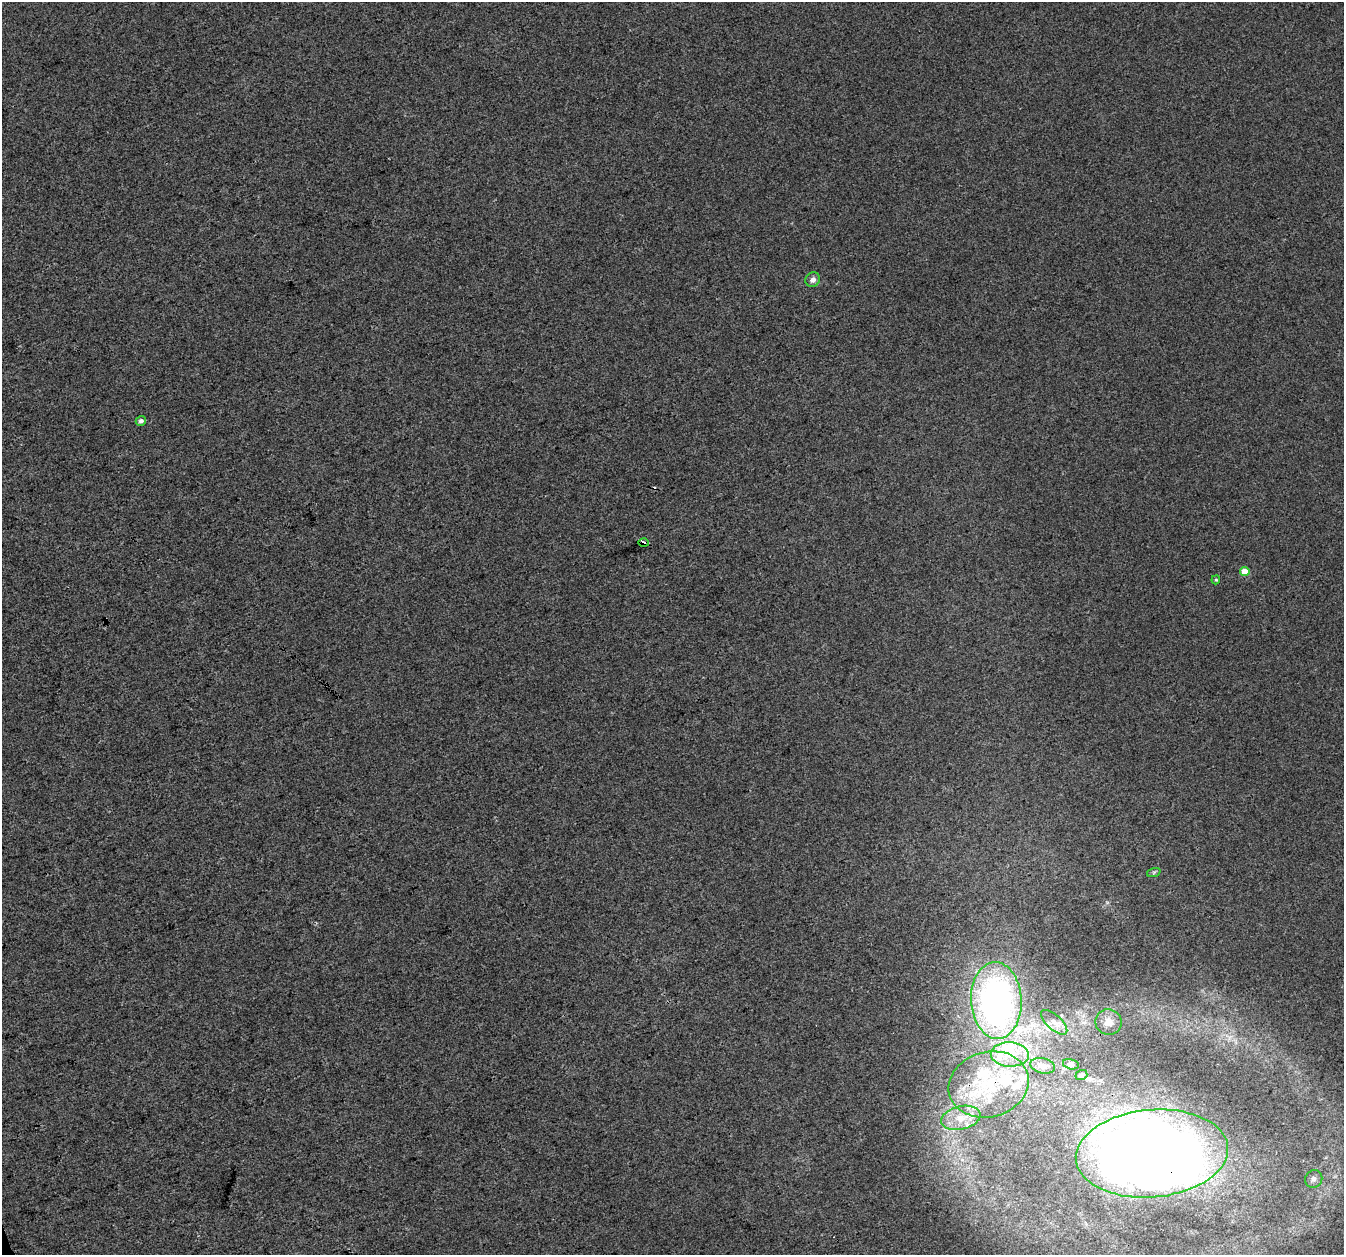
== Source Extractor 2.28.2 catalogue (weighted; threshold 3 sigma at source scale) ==
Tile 7 of 4 x 4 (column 3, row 2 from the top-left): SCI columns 2689-4030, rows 2626-3878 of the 5373 x 5196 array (HDU 1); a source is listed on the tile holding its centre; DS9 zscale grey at full resolution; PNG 1346 x 1257 px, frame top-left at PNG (2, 2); each listed source drawn as its Kron ellipse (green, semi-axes under 4 px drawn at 4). Shown black and unused: <1% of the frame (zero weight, under 3 of 4 exposures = <1% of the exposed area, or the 3 px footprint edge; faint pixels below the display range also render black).
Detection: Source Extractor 2.28.2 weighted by HDU 2 'WHT'; one run over the whole footprint, this tile lists its part. Background 0.00625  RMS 0.0038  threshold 0.017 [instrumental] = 3 sigma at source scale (4.5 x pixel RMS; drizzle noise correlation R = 1.50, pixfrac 1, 0.0396/0.0396 arcsec/px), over >= 5 px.
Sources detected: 26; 4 inside a brighter object's white glare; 1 cosmic-ray / hot-pixel residue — neither listed nor drawn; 4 inside a brighter listed object's ellipse — not listed separately; the other 17 listed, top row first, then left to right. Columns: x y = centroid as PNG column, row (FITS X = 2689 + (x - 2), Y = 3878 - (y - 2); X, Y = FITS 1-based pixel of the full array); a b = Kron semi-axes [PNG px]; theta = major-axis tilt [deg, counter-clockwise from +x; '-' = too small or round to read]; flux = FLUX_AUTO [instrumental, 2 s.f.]
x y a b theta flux
813 280 7 7 - 1.9
141 421 5 5 - 1.2
644 543 5 3 - 11
1245 572 5 4 - 7.6
1216 580 4 4 - 0.45
1154 872 7 4 19 0.62
996 1000 38 25 -87 130
1054 1022 16 7 -42 2.7
1108 1022 13 13 - 3.8
1010 1054 19 12 -3 8.3
1071 1064 8 5 -13 0.9
1043 1066 12 7 -13 1.9
1081 1075 6 5 - 0.74
989 1084 40 32 16 35
961 1118 20 11 13 7.7
1152 1153 76 44 5 640
1314 1179 9 8 - 1.7
Overlapping masked pixels (flux is a lower limit): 3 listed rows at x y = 644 543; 989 1084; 1152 1153
Unlisted compact peaks at least as high as the median listed source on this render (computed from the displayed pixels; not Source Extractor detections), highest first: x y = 1107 903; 316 923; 1086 1224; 958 1016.